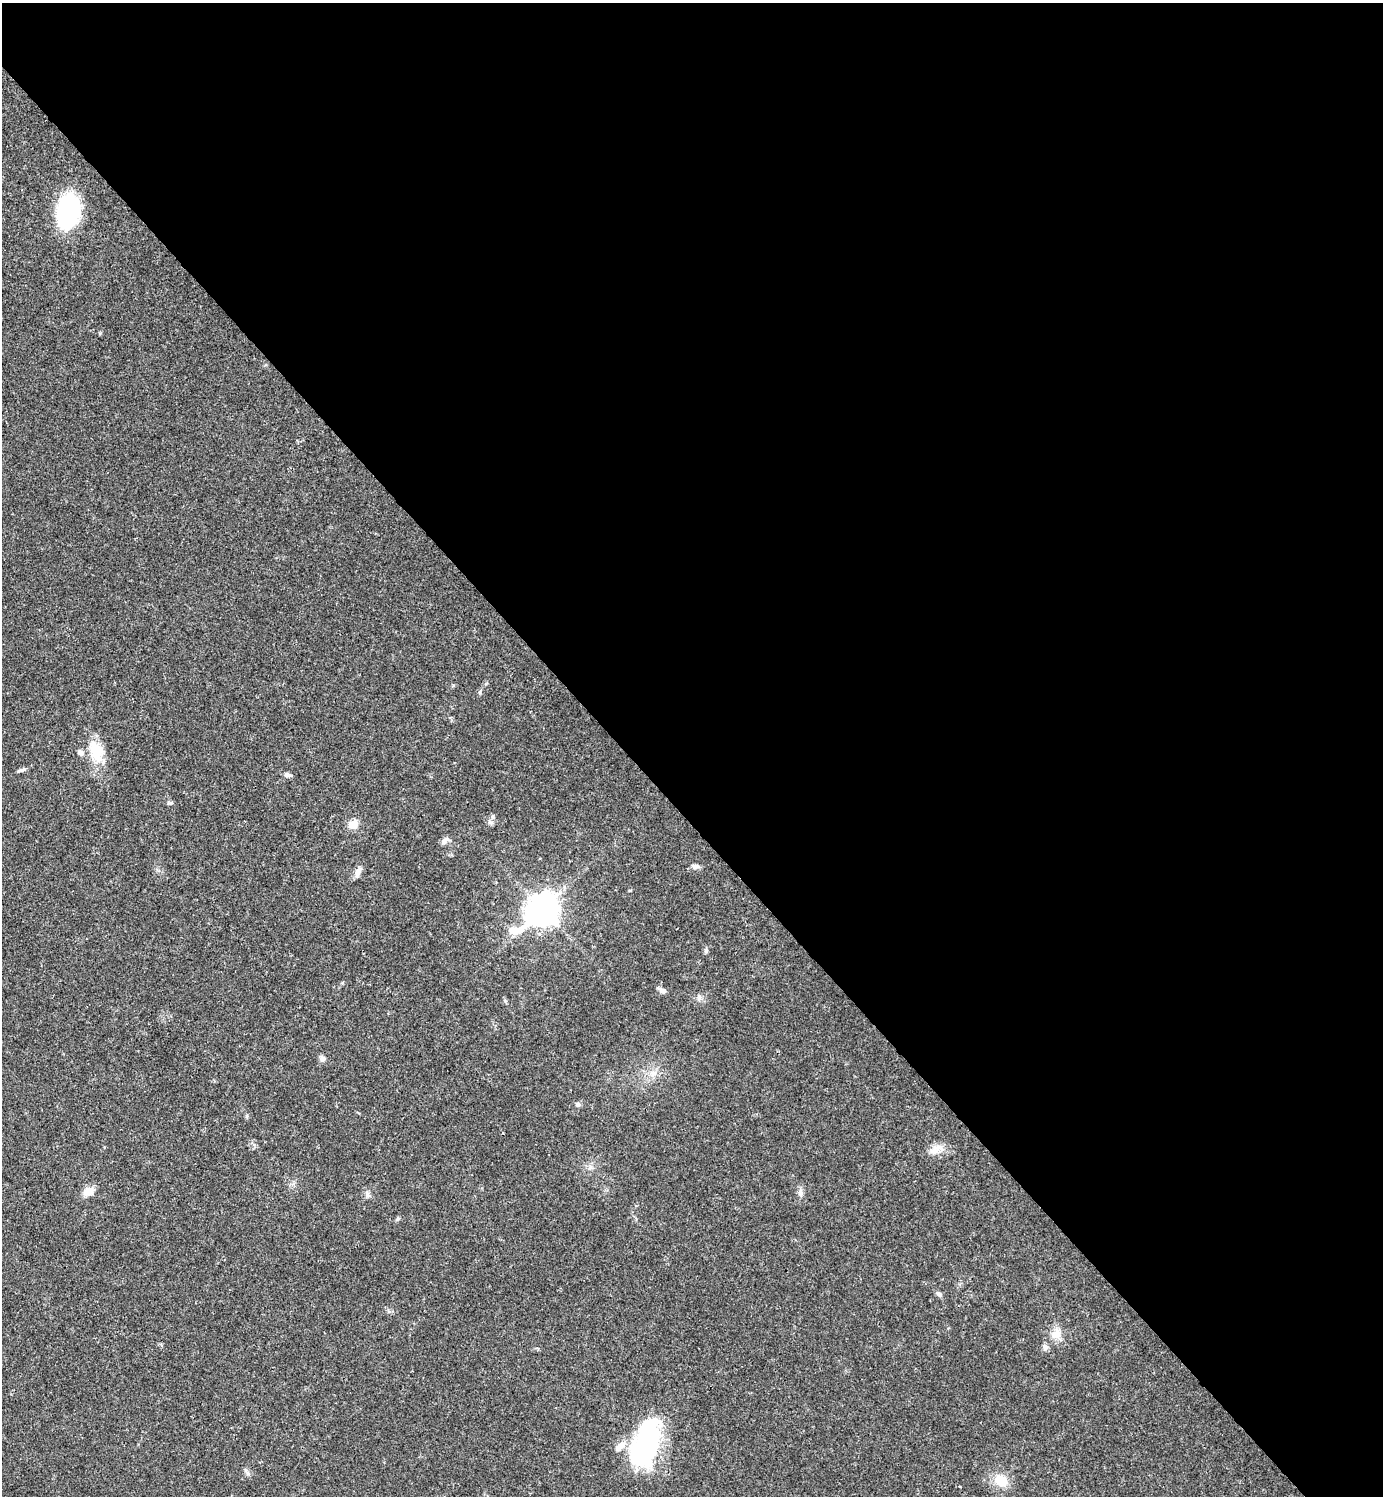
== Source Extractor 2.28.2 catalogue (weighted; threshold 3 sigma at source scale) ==
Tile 8 of 4 x 4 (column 4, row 2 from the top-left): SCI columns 4443-5823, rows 2989-4482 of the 5981 x 5981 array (HDU 1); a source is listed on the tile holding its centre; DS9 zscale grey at full resolution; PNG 1385 x 1498 px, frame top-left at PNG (2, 3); no overlay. Shown black and unused: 55% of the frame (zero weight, under 3 of 4 exposures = <1% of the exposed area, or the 3 px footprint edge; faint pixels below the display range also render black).
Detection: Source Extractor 2.28.2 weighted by HDU 2 'WHT'; one run over the whole footprint, this tile lists its part. Background 0.0205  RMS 0.0022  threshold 0.0101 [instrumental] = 3 sigma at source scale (4.5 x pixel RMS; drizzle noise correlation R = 1.50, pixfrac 1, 0.05/0.05 arcsec/px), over >= 5 px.
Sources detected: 28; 2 inside a brighter listed object's ellipse — not listed separately; the other 26 listed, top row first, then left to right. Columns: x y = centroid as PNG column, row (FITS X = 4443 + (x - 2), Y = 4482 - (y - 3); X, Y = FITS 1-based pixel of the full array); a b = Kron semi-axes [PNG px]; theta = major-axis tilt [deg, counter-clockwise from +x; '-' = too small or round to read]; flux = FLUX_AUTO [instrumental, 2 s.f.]
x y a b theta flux
68 211 29 18 82 32
480 692 6 4 71 0.31
96 752 33 16 -68 6.2
22 770 11 4 13 0.55
287 775 9 6 -6 0.66
353 824 11 9 27 2.5
445 841 14 6 44 0.82
695 866 10 6 -10 0.81
358 872 13 8 69 1.2
543 910 15 10 40 250
706 950 6 5 - 0.41
662 991 10 6 -18 0.79
699 998 13 3 -90 0.49
505 1001 6 4 -19 0.29
323 1059 8 6 79 0.81
653 1073 9 7 74 1.1
578 1104 6 5 - 0.41
247 1116 6 4 72 0.28
934 1150 15 10 42 1.9
89 1191 14 9 25 2
800 1192 12 4 -78 0.72
939 1294 7 5 -29 0.51
1056 1334 15 11 34 2.3
1045 1347 8 8 - 0.68
646 1442 52 26 72 33
1001 1480 17 13 -31 4.3
Unlisted compact peaks at least as high as the median listed source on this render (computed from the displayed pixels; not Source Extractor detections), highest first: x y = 100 333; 171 803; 493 816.